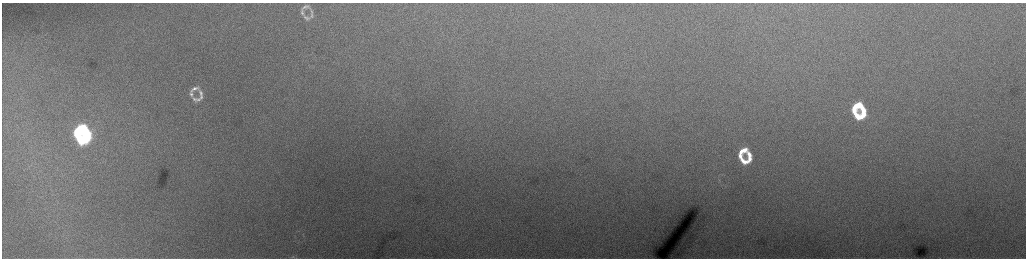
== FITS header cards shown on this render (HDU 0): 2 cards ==
NAXIS1  =                 2048 /fastest changing axis
NAXIS2  =                  512 /next to fastest changing axis

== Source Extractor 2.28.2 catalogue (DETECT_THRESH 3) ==
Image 2048 x 512 px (HDU 0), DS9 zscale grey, zoomed out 1/2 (1 PNG px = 2 x 2 image px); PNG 1028 x 260 px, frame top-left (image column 1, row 511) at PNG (2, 3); no overlay
Background 219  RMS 3.5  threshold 10.5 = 3 sigma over >= 5 px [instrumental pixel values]
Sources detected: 26; all 26 listed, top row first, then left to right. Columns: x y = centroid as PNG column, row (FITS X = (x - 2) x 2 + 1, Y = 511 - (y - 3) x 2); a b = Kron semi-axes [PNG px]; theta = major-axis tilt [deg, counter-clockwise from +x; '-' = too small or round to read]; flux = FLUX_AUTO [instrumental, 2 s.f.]
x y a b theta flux
305 7 7 3 17 1500
311 11 9 3 -71 1400
302 12 7 4 -79 1300
312 15 6 4 87 1200
306 18 10 4 -18 1900
194 89 13 6 16 4000
201 93 9 5 -69 2800
191 94 9 5 -69 2600
201 97 6 5 - 2000
194 99 8 5 -47 2400
198 100 8 5 23 2400
856 106 11 6 25 18000
863 110 10 5 -62 11000
854 111 5 5 - 8300
864 114 5 4 - 6600
858 116 11 7 -23 16000
80 129 10 5 27 58000
77 135 5 5 - 31000
87 135 12 5 -80 60000
80 139 7 4 -59 37000
84 140 4 3 - 20000
742 151 12 6 23 10000
749 155 10 6 -68 6800
740 156 7 5 -67 5200
749 159 6 5 - 4000
744 161 11 6 -19 8200